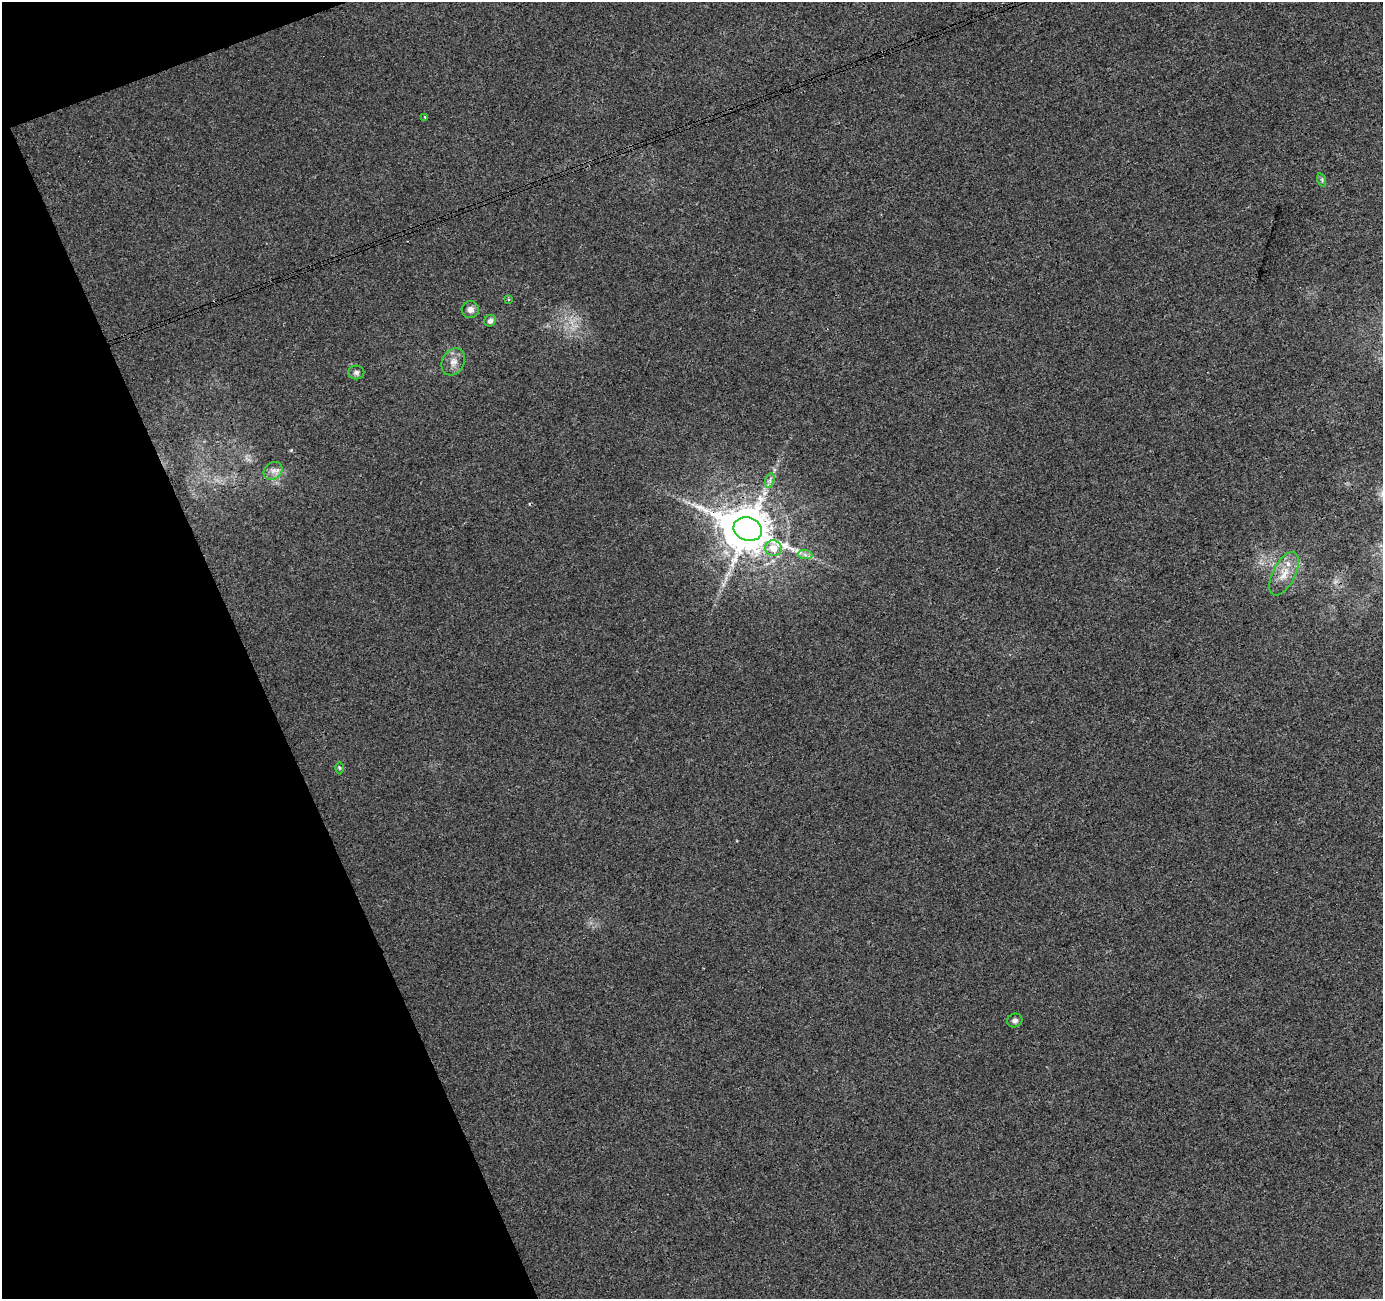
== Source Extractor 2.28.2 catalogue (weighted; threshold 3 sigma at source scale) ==
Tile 5 of 4 x 4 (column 1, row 2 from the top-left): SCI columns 54-1434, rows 2698-3994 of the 5633 x 5451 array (HDU 1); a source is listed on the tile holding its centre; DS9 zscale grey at full resolution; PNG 1385 x 1301 px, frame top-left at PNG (2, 2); each listed source drawn as its Kron ellipse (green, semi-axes under 4 px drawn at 4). Shown black and unused: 19% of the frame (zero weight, under 3 of 4 exposures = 5% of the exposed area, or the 3 px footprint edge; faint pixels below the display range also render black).
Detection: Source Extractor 2.28.2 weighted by HDU 2 'WHT'; one run over the whole footprint, this tile lists its part. Background 0.00134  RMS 0.0035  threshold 0.0158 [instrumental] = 3 sigma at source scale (4.5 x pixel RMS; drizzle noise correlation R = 1.50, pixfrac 1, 0.0396/0.0396 arcsec/px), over >= 5 px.
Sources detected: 16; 1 cosmic-ray / hot-pixel residue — neither listed nor drawn; the other 15 listed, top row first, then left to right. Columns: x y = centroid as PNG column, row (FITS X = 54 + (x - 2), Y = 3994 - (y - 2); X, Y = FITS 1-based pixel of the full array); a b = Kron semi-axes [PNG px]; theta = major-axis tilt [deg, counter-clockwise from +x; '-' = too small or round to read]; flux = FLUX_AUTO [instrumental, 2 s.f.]
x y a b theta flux
425 117 3 3 - 0.52
1322 180 7 4 -72 0.57
508 299 3 3 - 0.52
470 309 8 8 - 1.6
490 321 6 5 - 1.6
453 362 14 11 61 3
356 372 8 7 - 1.1
273 471 10 8 34 2.1
770 480 7 4 72 0.91
748 529 14 11 -19 1800
773 548 8 7 - 4.3
805 555 7 4 -2 0.94
1284 574 23 11 63 5.7
339 768 6 4 -89 0.45
1015 1021 8 6 19 1.1
Overlapping masked pixels (flux is a lower limit): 1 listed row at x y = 748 529
Unlisted compact peaks at least as high as the median listed source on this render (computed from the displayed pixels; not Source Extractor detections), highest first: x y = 291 450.